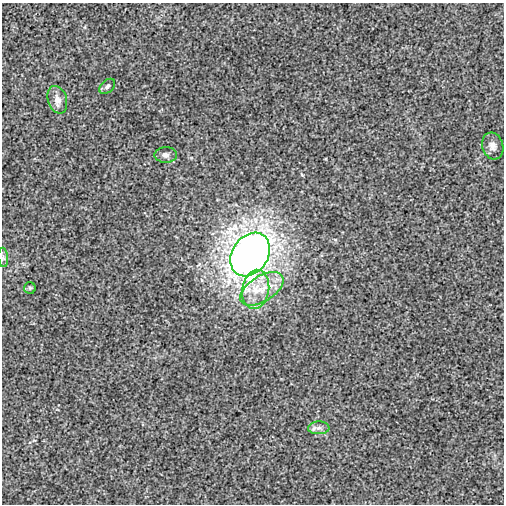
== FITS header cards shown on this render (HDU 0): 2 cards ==
NAXIS1  =                  502
NAXIS2  =                  502

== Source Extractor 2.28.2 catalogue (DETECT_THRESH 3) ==
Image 502 x 502 px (HDU 0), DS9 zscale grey, 1 PNG px = 1 image px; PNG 506 x 506 px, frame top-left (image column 1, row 502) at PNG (2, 3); each listed source drawn as its Kron ellipse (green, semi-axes under 4 px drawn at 4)
Background -1.12e-04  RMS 0.0027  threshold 0.008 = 3 sigma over >= 5 px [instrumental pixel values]
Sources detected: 10; all 10 listed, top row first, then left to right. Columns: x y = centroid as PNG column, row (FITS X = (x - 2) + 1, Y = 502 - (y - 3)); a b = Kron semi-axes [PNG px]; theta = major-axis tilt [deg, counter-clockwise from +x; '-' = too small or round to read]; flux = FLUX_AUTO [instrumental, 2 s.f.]
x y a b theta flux
107 86 9 6 43 0.5
57 100 14 9 -73 1.4
493 146 13 10 -73 1.2
166 155 11 8 0 0.83
250 255 23 18 55 190
3 257 10 5 -84 0.43
30 288 6 6 - 0.31
256 289 20 13 80 4
262 289 24 12 32 4.8
319 428 11 6 2 0.78
At the frame edge (FLAGS 8, measured only in part): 1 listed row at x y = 3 257